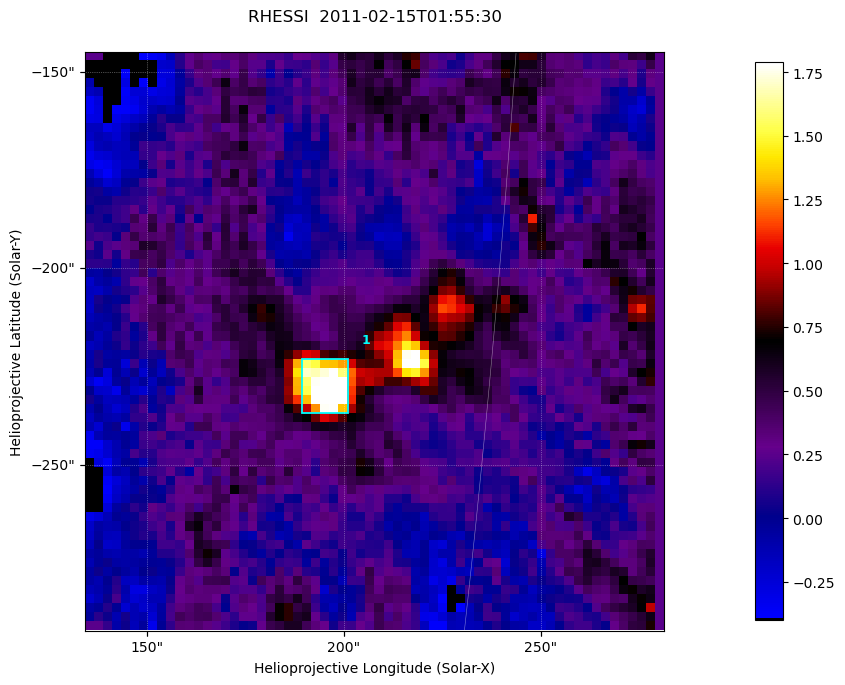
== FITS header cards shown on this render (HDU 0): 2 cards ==
TELESCOP= 'RHESSI  '           / Name of the Telescope or Mission
DATE_OBS= '2011-02-15T01:55:30.000' / nominal U.T. date when integration of this

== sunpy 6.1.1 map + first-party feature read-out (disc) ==
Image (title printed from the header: RHESSI  2011-02-15T01:55:30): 64 x 64 px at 2.3 arcsec/px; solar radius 971 arcsec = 422 px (partial field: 0.7% of the solar disc is inside the frame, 100% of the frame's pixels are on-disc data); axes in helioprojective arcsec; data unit not stated in the header (colour bar unlabelled)
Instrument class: DISC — disc imager (sunpy class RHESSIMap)
Bright regions (active regions / flare kernels): reference = the on-disc median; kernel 3 px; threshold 5 sigma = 1.12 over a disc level ~0.252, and >= 1.15x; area >= 9 px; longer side >= 3 px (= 6.9 arcsec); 1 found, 1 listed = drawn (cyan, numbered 1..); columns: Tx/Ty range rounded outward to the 5 arcsec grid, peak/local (2 s.f.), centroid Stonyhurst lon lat
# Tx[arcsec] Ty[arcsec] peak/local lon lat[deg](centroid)
1 190..200 -240..-220 9.2 +12 -20